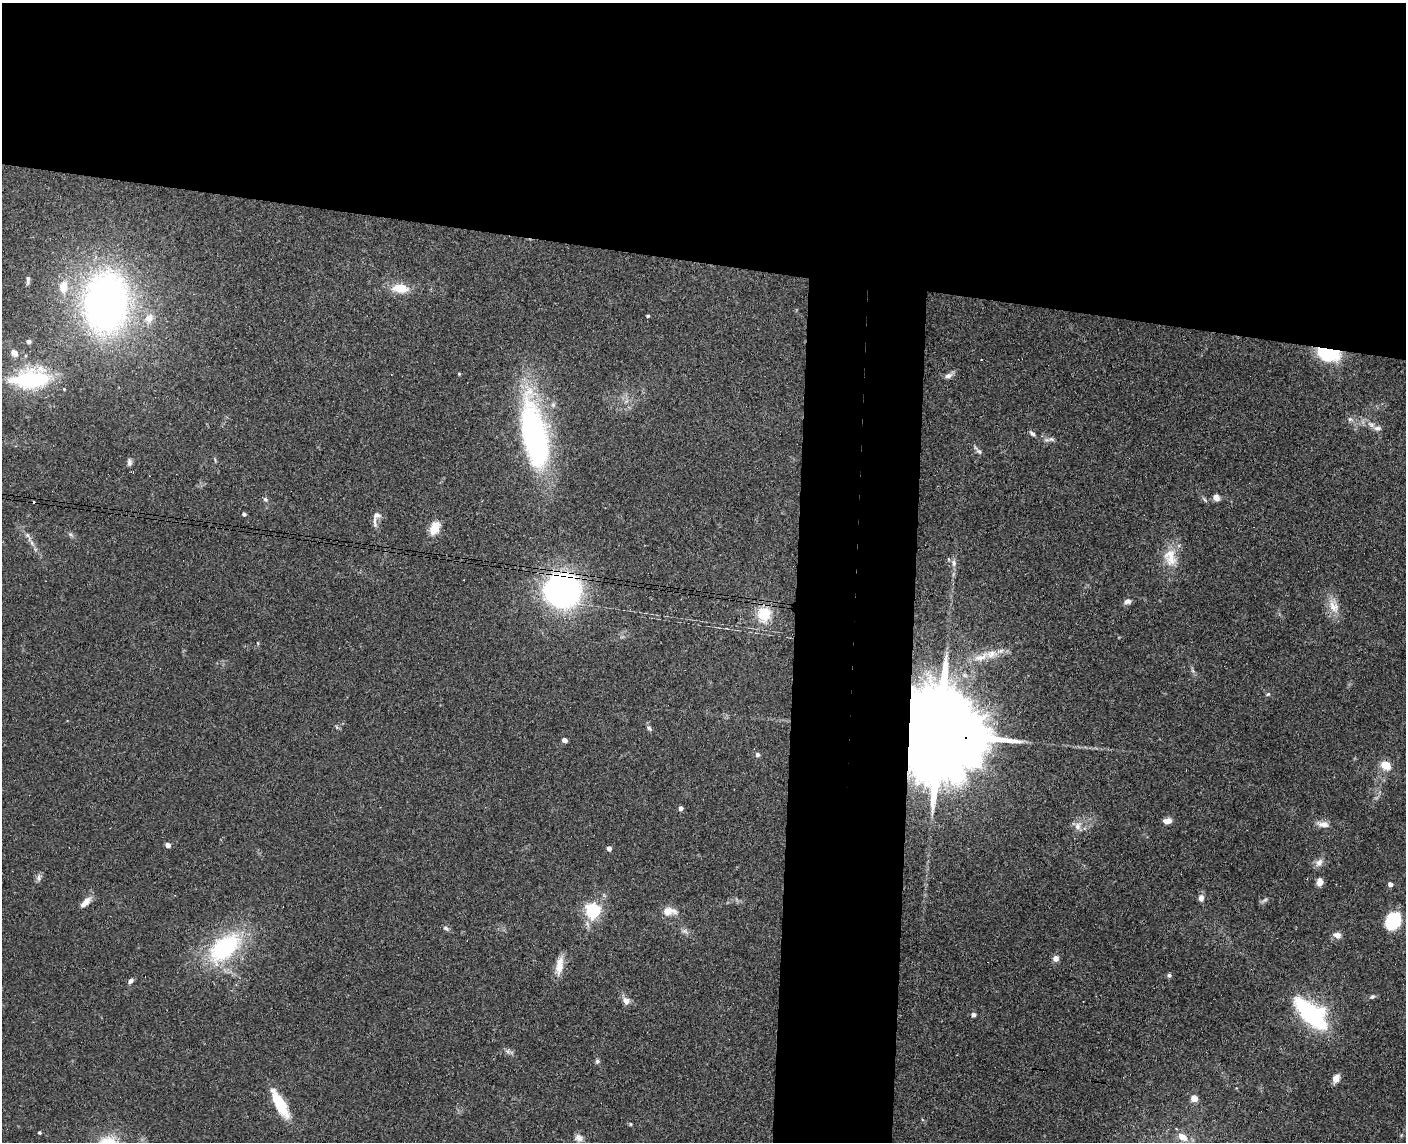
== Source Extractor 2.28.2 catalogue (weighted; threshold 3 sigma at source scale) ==
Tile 2 of 3 x 4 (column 2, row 1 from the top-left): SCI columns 1570-2973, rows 3434-4573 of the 4654 x 4582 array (HDU 1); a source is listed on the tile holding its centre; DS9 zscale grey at full resolution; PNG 1408 x 1144 px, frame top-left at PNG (2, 3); no overlay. Shown black and unused: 29% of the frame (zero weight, under 3 of 4 exposures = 6% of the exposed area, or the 3 px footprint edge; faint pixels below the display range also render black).
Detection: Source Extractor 2.28.2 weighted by HDU 2 'WHT'; one run over the whole footprint, this tile lists its part. Background 0.138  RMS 0.0068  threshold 0.0308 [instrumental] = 3 sigma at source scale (4.5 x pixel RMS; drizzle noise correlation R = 1.50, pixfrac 1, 0.05/0.05 arcsec/px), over >= 5 px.
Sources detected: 85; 1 inside a brighter object's white glare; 2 cosmic-ray / hot-pixel residue — not listed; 3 inside a brighter listed object's ellipse — not listed separately; the other 79 listed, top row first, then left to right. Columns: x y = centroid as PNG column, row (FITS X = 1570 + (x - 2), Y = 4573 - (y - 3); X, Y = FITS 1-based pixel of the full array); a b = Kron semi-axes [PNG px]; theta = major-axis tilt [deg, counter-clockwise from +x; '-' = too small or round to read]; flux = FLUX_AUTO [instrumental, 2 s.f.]
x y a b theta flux
28 280 12 4 87 1.8
63 287 16 10 80 11
400 288 20 11 -5 13
106 303 46 33 85 380
648 316 4 3 - 0.85
149 318 12 11 - 7.1
29 342 6 6 - 1.9
14 353 12 9 -46 4.9
1328 354 26 13 -13 33
459 374 4 4 - 0.58
948 376 10 7 18 2.9
31 379 48 24 6 69
1350 419 8 6 -15 2
1371 424 11 7 -29 4
1032 434 9 5 -31 1.7
535 435 81 26 -79 170
1051 439 11 6 -1 2.4
979 451 10 6 -41 2
129 462 10 6 89 2.1
1216 498 7 6 - 4
265 499 7 6 - 1.5
1205 500 9 4 -50 1.2
244 514 4 4 - 1.5
377 515 10 7 8 3
435 528 13 8 64 13
70 534 6 5 - 1.3
27 535 6 6 - 1.6
32 543 7 4 -71 1.6
1170 557 26 17 -77 15
954 563 10 7 -82 2.8
562 590 32 30 16 170
1127 601 9 6 23 2.9
1334 606 23 13 -64 9.8
764 614 18 17 - 19
258 643 5 3 - 0.63
980 657 23 9 20 9.4
1268 694 5 5 - 1.1
649 728 9 5 -35 1.5
934 733 39 19 -10 23000
564 740 5 4 - 3.2
757 755 6 6 - 1.6
1385 765 11 8 -27 10
681 808 4 4 - 3.4
1167 821 9 6 5 4.7
1323 824 17 8 -6 5
1078 826 13 8 67 4.9
168 845 4 4 - 4.4
609 848 4 4 - 3.5
1319 862 11 9 55 4
39 878 9 6 -67 2.3
1320 882 7 6 - 5.2
1390 884 5 4 - 3.5
1201 898 8 6 -88 3.4
1265 900 10 4 33 1.5
85 902 16 7 47 5.5
593 911 6 6 - 170
669 911 20 10 3 7.4
1393 922 15 11 61 40
446 928 7 5 -39 1.6
685 931 11 6 -33 2.3
1337 935 10 7 -14 4
224 948 42 23 41 75
1056 958 8 7 - 3.2
559 966 24 9 82 8.4
1169 975 6 5 - 1.4
131 981 7 5 51 2.2
1372 997 6 5 - 1.4
626 1001 9 7 -52 4.7
1311 1013 27 12 -43 120
973 1015 6 6 - 1.5
508 1051 6 6 - 1.8
597 1061 7 5 74 1.4
1336 1078 10 7 59 5.2
1194 1098 5 4 - 9.4
280 1104 32 10 -61 28
631 1124 5 3 - 0.67
39 1133 3 3 - 1.2
1182 1137 13 8 -31 7.7
579 1138 12 10 -16 3.7
Overlapping masked pixels (flux is a lower limit): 3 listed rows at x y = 1328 354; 562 590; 934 733